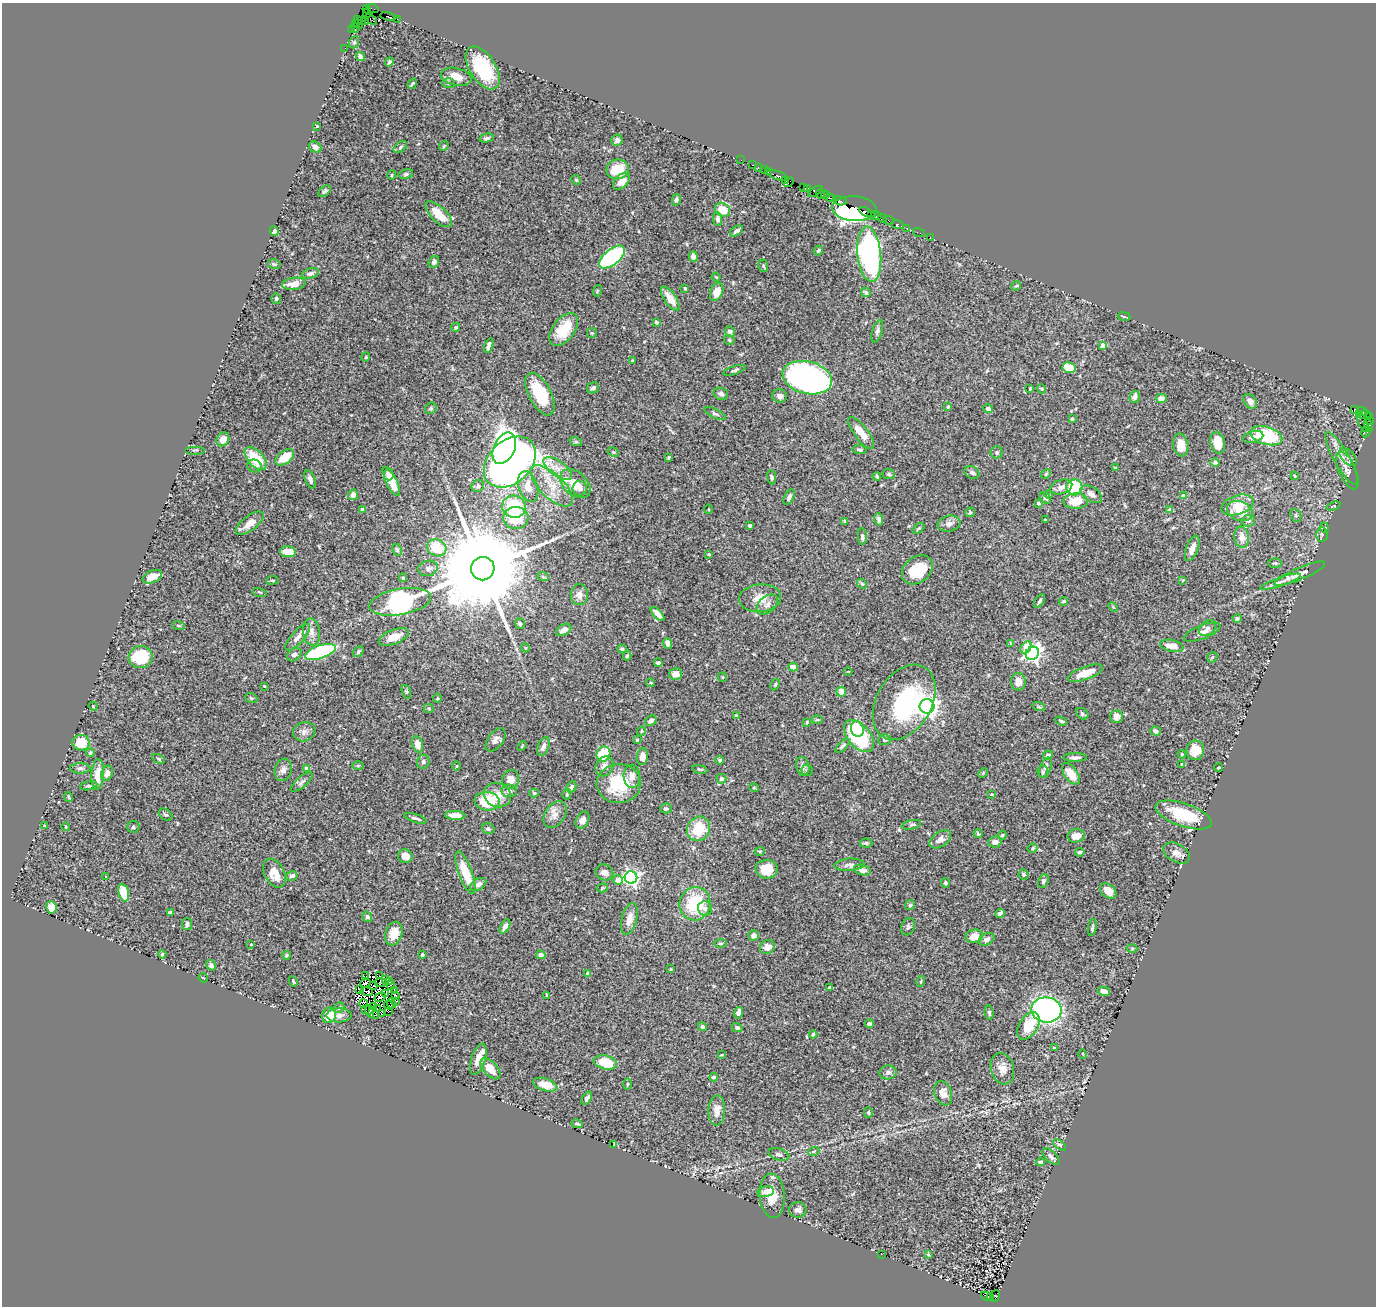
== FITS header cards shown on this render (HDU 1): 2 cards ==
NAXIS1  =                 1374
NAXIS2  =                 1304

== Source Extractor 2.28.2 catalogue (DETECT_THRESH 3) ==
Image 1374 x 1304 px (HDU 1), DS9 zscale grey, 1 PNG px = 1 image px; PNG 1378 x 1308 px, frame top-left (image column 1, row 1304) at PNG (2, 3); each listed source drawn as its Kron ellipse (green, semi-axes under 4 px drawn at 4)
Background 0.685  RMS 0.023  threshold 0.0699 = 3 sigma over >= 5 px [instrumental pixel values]
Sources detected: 466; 9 with non-positive FLUX_AUTO (blend fragments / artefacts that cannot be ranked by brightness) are neither listed nor drawn; the other 457 listed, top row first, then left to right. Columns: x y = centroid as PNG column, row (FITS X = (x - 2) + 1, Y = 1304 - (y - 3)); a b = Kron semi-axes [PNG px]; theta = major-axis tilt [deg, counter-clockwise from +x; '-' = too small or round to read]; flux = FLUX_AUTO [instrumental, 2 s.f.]
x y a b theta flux
373 8 6 2 -19 6.5
367 9 4 3 - 23
367 13 5 3 - 75
388 16 8 3 -11 110
371 19 6 3 -40 33
397 19 2 2 - 11
357 20 2 2 - 9
361 21 3 2 - 21
365 21 3 2 - 32
355 23 4 2 - 20
358 24 5 2 - 27
355 28 5 3 - 51
352 29 3 3 - 20
354 42 6 4 69 2.1
345 48 2 2 - 12
360 57 5 4 - 6.1
389 62 5 3 - 2.8
483 68 24 13 -57 90
456 77 15 8 -12 18
448 83 6 5 - 2.7
412 84 5 3 - 2.1
317 126 4 3 - 1.6
487 138 7 4 13 3.5
617 140 6 5 - 6.1
444 146 5 4 - 2
315 147 6 5 - 7.1
400 147 8 5 38 3.2
741 160 2 2 - 13
753 165 3 2 - 42
758 167 2 2 - 12
618 169 11 10 - 46
765 170 3 2 - 38
768 172 3 2 - 25
406 174 7 5 11 3
392 175 5 4 - 1.7
777 175 10 3 -17 63
576 180 5 4 - 2
785 180 3 3 - 54
622 181 10 6 46 15
789 182 6 2 45 33
803 187 4 3 - 40
808 188 4 2 - 29
325 191 7 4 42 2.9
816 191 8 3 34 100
820 194 5 3 - 120
825 195 4 3 - 92
831 198 5 3 - 61
676 200 6 4 80 4
840 201 7 3 -14 160
854 209 22 12 -4 350
723 210 8 6 -32 29
866 212 7 3 -28 110
439 214 17 7 -44 29
871 214 2 2 - 41
874 215 3 2 - 26
878 216 3 2 - 7.4
882 218 4 3 - 71
718 219 7 4 -87 6
888 220 5 3 - 18
897 224 6 3 -20 76
906 228 2 2 - 14
274 231 5 4 - 5.5
736 231 7 4 36 4.3
919 233 6 2 -18 14
930 237 2 2 - 15
818 251 5 4 - 2.7
869 254 28 11 -84 490
693 256 5 4 - 7.7
612 257 15 7 39 260
434 262 6 5 - 3.3
274 264 6 5 - 2.3
763 266 6 4 -72 2.4
310 273 9 5 15 4.7
716 277 4 3 - 1.4
294 284 12 6 8 16
1016 286 5 3 - 1.6
685 288 3 3 - 1.5
597 291 6 3 72 1.4
717 292 9 6 66 19
866 292 5 4 - 3.1
276 298 5 5 - 2.2
670 299 14 6 -56 19
1124 316 6 3 -10 1.9
656 322 4 3 - 2.3
456 327 5 4 - 2.8
564 329 19 11 52 45
730 331 5 5 - 7.5
877 331 12 5 74 4.4
592 333 5 5 - 2.1
729 340 5 4 - 2.7
1103 345 4 4 - 15
489 346 8 3 70 5.6
366 357 4 3 - 1.3
633 361 3 3 - 1.9
1069 368 6 5 - 27
734 370 11 4 17 3.4
807 378 25 16 -14 500
593 388 6 5 - 4
1030 389 3 2 - 1.6
1042 389 5 3 - 1.7
540 394 23 11 -62 63
721 394 7 6 - 5.2
780 396 7 6 - 5.8
1135 397 6 5 - 7.7
1161 398 5 4 - 11
1250 401 8 6 -49 10
948 407 3 3 - 1.6
431 408 6 5 - 3.1
988 409 5 4 - 5.2
1355 409 4 3 - 120
1362 411 5 2 - 31
715 414 11 4 -26 3.8
1364 415 6 3 9 45
1369 415 3 2 - 22
1072 419 3 3 - 2.8
1370 420 2 2 - 9.3
1362 422 11 3 -67 41
1368 425 6 4 -73 120
1366 432 6 4 60 69
861 433 19 7 -53 24
1266 436 16 9 -16 100
1253 437 10 6 14 6.9
223 439 7 6 - 13
576 442 6 4 -19 2.3
1218 443 11 7 -77 25
1181 445 11 7 -80 21
504 448 16 10 64 450
195 450 10 2 0 1.5
860 450 7 4 -6 2.8
613 452 6 4 -23 2.1
997 452 6 6 - 3.8
285 457 11 6 37 31
669 457 4 3 - 1.7
1348 457 11 6 -47 5.6
256 458 14 8 -48 47
1342 458 30 7 -60 18
510 462 29 21 43 1400
1215 463 4 4 - 3.9
254 466 7 6 - 4.9
558 468 17 7 -35 17
1115 468 3 3 - 1.8
1347 470 20 8 -66 9.1
972 473 8 6 -25 4.8
388 474 6 5 - 4
889 474 6 5 - 2.6
1046 474 5 4 - 2.1
877 476 4 3 - 2.4
1295 476 4 3 - 1.3
772 477 7 4 -81 2.9
310 479 9 5 -68 5.2
391 481 16 5 -63 23
575 484 17 11 -41 28
478 486 6 5 - 3.2
552 486 27 12 -44 34
528 487 16 9 -72 22
1061 487 11 7 17 9
1074 487 8 8 - 88
580 488 7 7 - 6.5
1091 494 12 7 -34 8.5
353 495 5 5 - 7.8
1049 495 4 2 - 1.3
1183 496 4 4 - 13
789 497 8 4 62 5.2
1045 498 6 5 - 4
1076 501 12 7 2 33
1038 503 4 3 - 2
1238 505 17 9 18 23
1333 506 7 3 17 1.5
514 507 12 11 - 80
362 509 4 3 - 1.9
708 509 5 3 - 1.3
1170 510 4 3 - 5.1
1240 511 13 9 -24 25
970 512 5 5 - 1.9
1296 515 6 5 - 3
516 518 12 11 - 42
879 519 6 4 -77 3.8
1045 519 4 3 - 1.8
845 521 4 3 - 2
1248 521 7 6 - 5.4
250 523 16 7 37 16
949 524 11 8 12 8.6
750 526 3 3 - 5.5
919 528 7 3 40 2.1
1325 528 5 3 - 1.5
1322 534 7 5 -88 3.4
862 537 8 4 -87 3.8
1242 537 10 7 -81 13
437 548 10 8 -26 46
1192 548 13 6 69 11
397 550 6 4 -63 2
288 552 8 5 -4 18
709 554 4 3 - 1.6
1275 563 7 4 -2 2.7
428 568 10 7 13 6.7
483 569 12 11 - 53000
917 570 17 13 39 53
1300 574 27 6 23 14
152 577 10 6 23 17
543 577 6 3 -19 1.8
403 578 4 4 - 1.9
272 580 6 3 7 1.8
1183 580 3 2 - 1.1
1280 582 21 4 19 10
862 584 5 4 - 2.3
260 592 7 3 -13 1.6
579 595 10 8 -89 8.8
760 598 21 14 5 21
1039 601 7 4 56 2.9
1064 601 4 3 - 2.3
400 602 31 13 10 360
767 604 12 8 40 8.3
1113 607 5 3 - 1.7
658 614 9 4 -45 8.6
1237 618 4 4 - 3.1
520 624 5 4 - 3.5
178 626 6 3 -19 1.4
1208 628 9 7 40 6
564 630 8 5 31 10
311 632 14 8 -83 10
1202 632 19 7 20 10
298 637 17 6 47 9.8
394 637 16 7 21 20
667 643 5 4 - 9.9
1010 643 4 2 - 1.1
1172 646 12 6 -12 18
525 648 4 4 - 1.7
1026 648 7 4 54 22
622 649 5 4 - 2.8
320 652 16 6 19 190
358 652 6 4 49 3
1032 653 7 6 - 630
294 655 8 5 39 5.5
627 656 4 3 - 2.4
141 657 12 11 - 67
1212 657 6 4 44 2.2
658 663 4 3 - 4.1
793 667 5 4 - 18
848 672 4 3 - 1
1085 673 18 6 19 25
676 674 6 6 - 11
722 677 5 4 - 1.6
1018 682 9 7 -83 12
651 683 4 3 - 1.4
775 685 6 4 62 2
264 686 3 3 - 1.1
406 692 7 4 -71 2.4
841 692 5 5 - 16
251 698 6 4 -21 2.1
437 698 4 3 - 1.6
904 702 40 27 59 150
93 706 4 3 - 1.2
927 706 7 7 - 1000
1039 707 6 4 -18 2.4
429 709 5 3 - 1.5
1082 714 7 5 -42 3.1
736 716 3 3 - 3.1
1116 717 6 6 - 11
817 720 5 3 - 1.8
651 721 6 4 32 4.8
1061 721 6 3 -21 2.4
807 722 3 3 - 1.5
857 729 8 6 -78 18
641 731 5 4 - 1.7
1155 731 5 4 - 7.1
304 732 11 9 19 7.9
859 736 19 11 -49 130
495 740 13 7 53 8.5
637 740 3 3 - 1.9
885 740 6 5 - 3.6
81 743 8 7 - 38
418 744 8 5 -75 16
522 746 5 3 - 1.5
543 746 9 5 67 6.5
842 746 9 4 46 3.1
1195 750 10 9 - 22
90 753 4 4 - 3.3
603 754 8 6 63 50
1182 754 4 4 - 1.5
1048 755 5 3 - 5
642 757 8 5 83 10
1075 758 12 4 0 6
158 759 7 4 -30 2.5
720 760 4 4 - 3.5
423 762 7 6 - 3.8
1182 764 3 3 - 3.9
358 765 6 4 0 2
456 766 5 3 - 1.4
604 766 10 8 60 8.6
803 766 9 6 -76 6.5
80 768 10 5 0 4.3
1045 768 10 5 67 5.5
1219 768 4 2 - 1.9
307 769 4 4 - 20
700 769 8 4 -12 2.3
283 770 11 8 74 8.1
807 770 5 5 - 2.8
1043 772 6 5 - 4
107 773 8 5 69 8.5
983 773 5 3 - 1.6
98 774 15 6 86 22
1071 774 12 6 -54 23
632 776 11 8 -86 11
511 779 9 8 - 13
721 779 5 5 - 4.8
302 782 13 5 41 5.3
619 784 22 19 3 76
89 786 9 4 10 3
571 787 6 4 59 3.5
754 788 5 3 - 1.4
509 791 7 6 - 6.1
534 793 5 4 - 2.3
567 794 5 4 - 2.4
992 794 3 3 - 1.2
497 795 14 12 -24 21
69 797 5 3 - 1.7
487 801 12 9 -7 80
666 808 6 5 - 3.4
166 815 7 5 -37 3.1
455 815 10 4 -4 18
555 815 14 10 56 12
1184 815 29 11 -19 70
416 818 11 3 -18 3.8
582 820 9 6 62 9.6
912 825 9 4 11 3.2
44 826 4 3 - 2.5
66 827 4 3 - 1.3
133 827 6 6 - 3.5
488 829 6 5 - 3.9
699 829 12 11 - 48
978 834 5 3 - 2.2
1002 835 4 3 - 1.9
1076 836 8 6 8 15
940 839 12 7 34 7.7
995 842 7 5 15 6.4
866 843 6 4 -2 2.5
1033 848 5 4 - 2.1
760 851 5 3 - 1.6
1080 852 4 4 - 3.8
1177 853 14 9 -31 9.9
405 856 7 7 - 14
849 865 15 6 4 7.2
767 869 11 9 1 26
862 870 9 5 -15 9.7
604 872 9 7 -29 8.9
274 873 15 10 -62 22
465 873 22 6 -70 47
1023 874 5 4 - 2.6
292 876 6 4 14 6.1
106 877 3 3 - 1.2
631 878 6 6 - 500
618 880 5 4 - 22
1043 881 7 5 67 4
945 883 4 4 - 3
478 884 9 5 30 8.4
602 888 6 4 17 2.2
1108 891 9 6 -37 19
124 893 9 5 -75 37
695 904 17 15 77 88
910 905 5 5 - 3.2
51 907 6 5 - 20
705 908 7 7 - 6.1
170 912 4 3 - 2.6
1000 913 5 3 - 4.4
367 917 5 4 - 3.1
629 919 16 7 75 14
187 924 6 5 - 4.1
505 926 8 4 61 7.5
908 927 9 6 66 3.7
1092 928 8 3 80 2.5
394 934 12 8 72 22
754 935 5 5 - 4.9
974 936 9 6 8 19
986 939 8 5 27 5.8
721 943 6 4 6 2.1
251 944 3 2 - 0.98
767 947 8 6 30 11
1132 948 5 3 - 1.4
162 954 4 3 - 2.3
286 955 4 4 - 2.2
422 955 3 3 - 2.4
541 955 5 4 - 6.4
211 965 6 4 -55 5
670 969 3 2 - 1.3
588 973 4 3 - 6.1
366 976 2 2 - 0.75
379 976 2 2 - 0.22
203 978 5 4 - 2.1
386 979 4 2 - 3.3
293 981 5 3 - 1.6
389 981 3 2 - 1.9
921 981 5 3 - 1.4
381 982 6 3 -2 3.7
365 983 5 2 - 0.61
391 985 5 3 - 3.2
374 986 4 2 - 1.8
830 988 4 3 - 6.4
359 990 3 2 - 2.4
367 991 6 2 -11 1.6
395 991 3 2 - 1.3
1104 991 6 4 -13 6.8
385 994 3 2 - 1.3
395 995 4 2 - 4.2
547 995 4 3 - 2.3
380 997 6 2 24 5.5
396 1002 3 2 - 2.6
363 1003 4 2 - 1.3
391 1003 5 2 - 0.027
389 1005 5 2 - 2.1
374 1007 3 2 - 0.38
339 1008 6 4 43 2.4
378 1009 3 2 - 1.7
365 1010 3 2 - 0.27
1046 1010 15 12 -7 370
370 1011 6 3 -74 4.1
389 1011 2 2 - 0.41
739 1013 6 4 75 8.2
989 1013 7 4 -84 3.7
382 1014 3 2 - 2.1
329 1015 8 7 - 35
339 1015 12 7 2 7.2
375 1015 5 3 - 0.41
869 1024 5 3 - 4.2
1028 1026 15 9 58 44
702 1027 5 4 - 3
737 1028 5 4 - 3.9
813 1034 4 3 - 2.9
1054 1048 4 3 - 1.6
1083 1054 5 3 - 1.1
721 1055 4 2 - 1.2
478 1059 16 7 72 15
605 1062 12 7 -13 42
490 1069 13 7 -47 18
1002 1069 16 11 -74 14
888 1072 8 7 - 4.8
714 1077 4 4 - 3.7
628 1084 6 4 89 1.6
545 1085 12 6 -17 20
943 1093 12 8 -70 12
587 1098 7 4 57 4.1
717 1110 15 8 87 14
868 1113 5 4 - 1.9
577 1124 5 3 - 2.1
614 1145 4 2 - 1.3
1060 1145 8 4 -39 3.4
814 1151 5 3 - 2
779 1154 10 5 -17 5.2
1051 1157 10 5 -42 5.4
1040 1162 4 4 - 3.4
765 1192 8 5 11 6.4
772 1196 22 12 -86 29
798 1210 9 7 9 6.1
881 1254 2 2 - 3.1
928 1255 4 3 - 1.7
987 1296 6 3 -34 89
995 1296 6 4 69 370
990 1297 4 3 - 230
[9 non-positive-flux detections neither listed nor drawn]